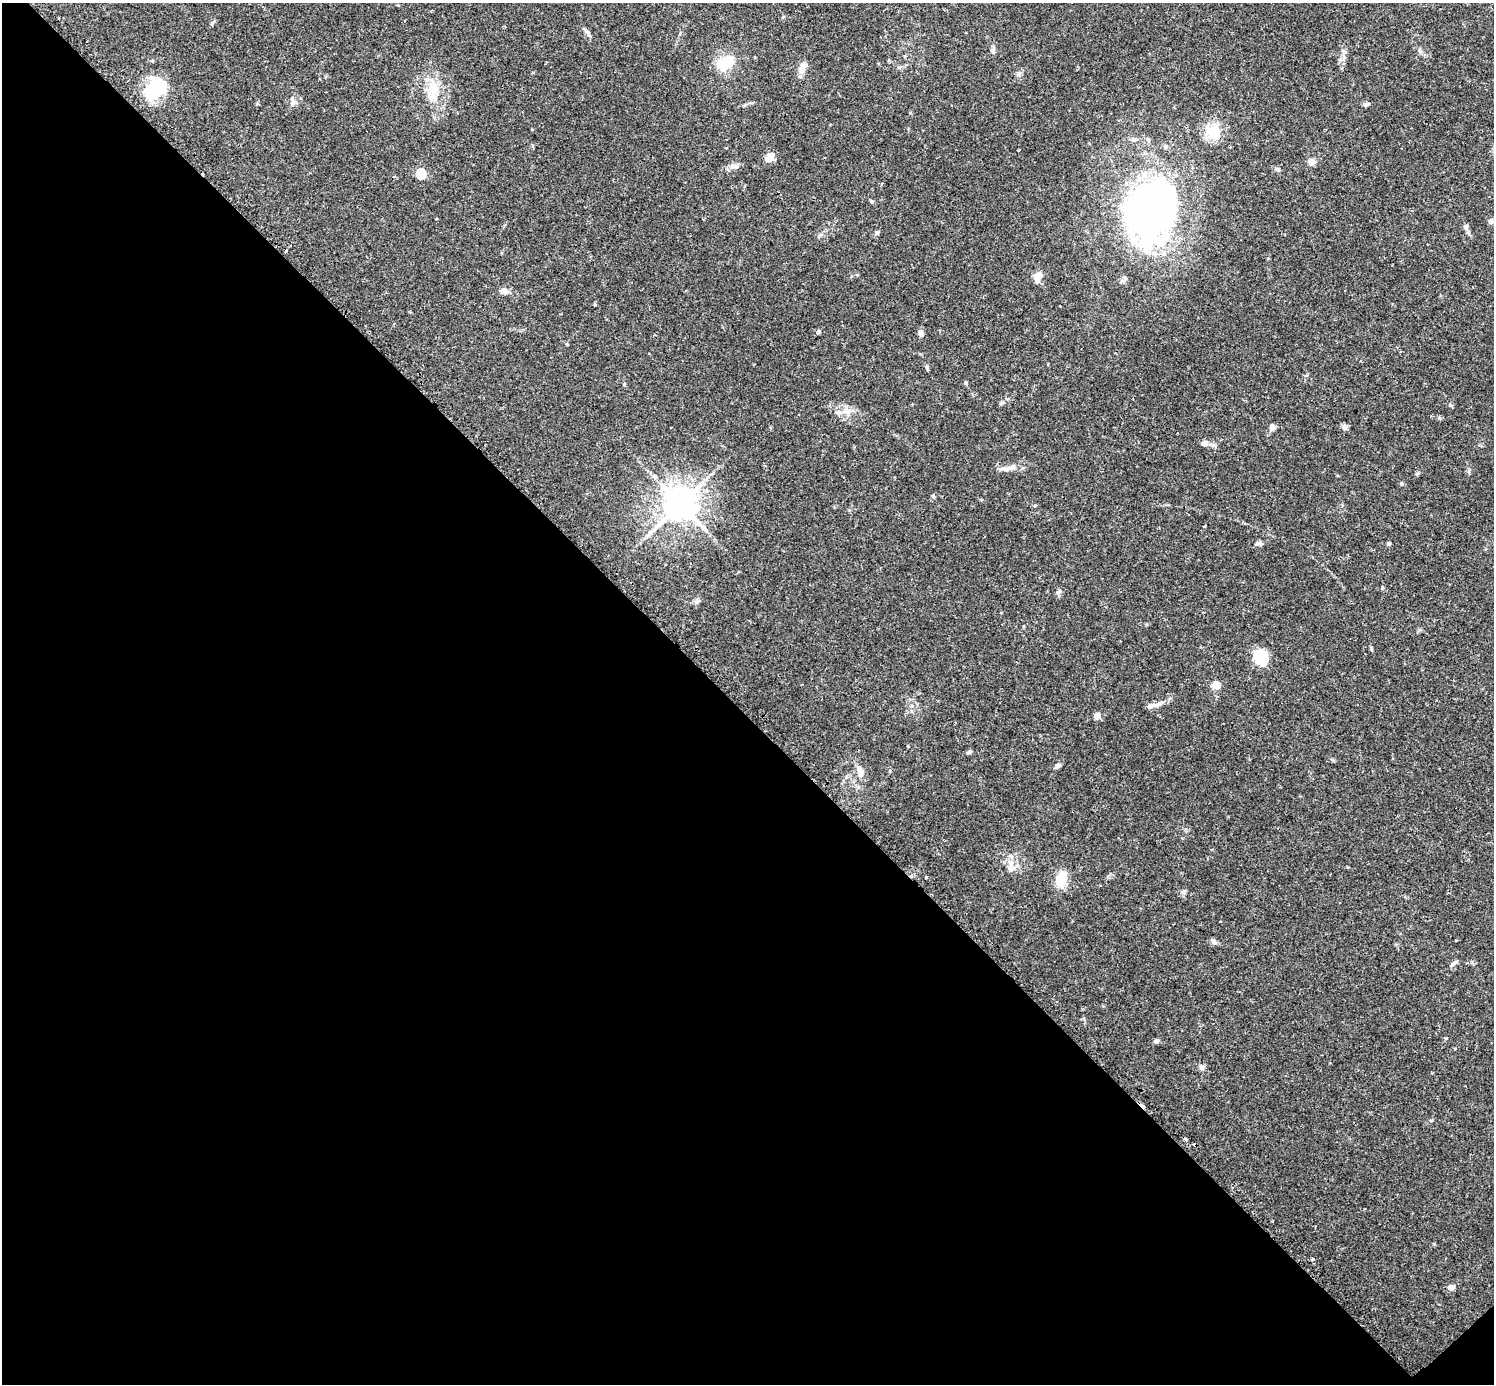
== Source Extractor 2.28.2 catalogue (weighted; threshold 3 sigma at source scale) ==
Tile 14 of 4 x 4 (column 2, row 4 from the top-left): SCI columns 1533-3024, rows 191-1572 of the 6041 x 6040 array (HDU 1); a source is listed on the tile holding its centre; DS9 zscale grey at full resolution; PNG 1496 x 1386 px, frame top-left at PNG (2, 3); no overlay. Shown black and unused: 49% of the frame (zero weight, under 2 of 3 exposures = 2% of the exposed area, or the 3 px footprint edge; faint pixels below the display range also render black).
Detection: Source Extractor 2.28.2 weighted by HDU 2 'WHT'; one run over the whole footprint, this tile lists its part. Background 0.106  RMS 0.006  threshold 0.0269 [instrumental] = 3 sigma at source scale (4.5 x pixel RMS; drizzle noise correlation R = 1.50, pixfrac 1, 0.05/0.05 arcsec/px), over >= 5 px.
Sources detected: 68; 2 inside a brighter object's white glare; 3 cosmic-ray / hot-pixel residue — not listed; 2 inside a brighter listed object's ellipse — not listed separately; the other 61 listed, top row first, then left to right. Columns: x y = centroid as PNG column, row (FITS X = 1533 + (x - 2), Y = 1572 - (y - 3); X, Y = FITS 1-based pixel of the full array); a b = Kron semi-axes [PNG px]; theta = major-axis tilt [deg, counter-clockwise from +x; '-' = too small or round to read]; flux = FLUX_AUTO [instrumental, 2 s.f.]
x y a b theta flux
212 23 7 4 38 0.87
587 32 14 5 -55 2
993 51 9 5 -75 1.5
1420 51 6 4 -19 1
722 64 17 14 -53 11
801 69 18 7 74 3.7
1018 74 7 6 - 1.6
432 89 29 13 85 14
154 90 28 19 79 27
293 102 10 8 87 2.5
1366 104 9 5 13 1.4
1213 132 30 14 -34 13
769 159 13 7 4 3.6
1312 162 9 8 - 2.6
733 166 12 7 13 2.8
1277 169 7 5 -25 1.1
421 174 5 5 - 35
871 201 5 4 - 0.95
1151 209 51 39 80 280
1491 221 7 6 - 1.5
1465 227 7 5 -46 1.4
876 233 8 5 50 1.1
1037 277 9 7 74 7.4
504 291 10 6 -15 4
818 332 6 5 - 1.3
921 333 8 6 -71 2.6
567 344 5 3 - 0.55
927 367 6 4 -70 0.98
966 383 5 4 - 0.75
847 411 12 7 15 4
1439 418 6 4 -88 0.75
1344 426 8 7 - 1.6
1272 427 10 7 -84 2.3
1204 443 7 6 - 2.8
1006 469 17 7 9 4
1417 473 6 4 1 0.78
933 496 5 4 - 0.7
680 504 11 10 - 1000
1205 526 3 2 - 0.7
1389 543 4 4 - 1.5
1259 544 9 6 -12 1.4
1059 591 10 5 34 1.4
697 602 10 4 39 1.4
1371 649 6 4 -72 0.68
1261 657 10 8 -58 36
1216 685 10 9 - 4.3
1157 705 14 6 21 2.9
1097 716 7 6 - 3.3
969 752 6 5 - 1
1057 766 7 5 42 1.7
860 772 14 8 -79 5
1011 863 12 8 -87 5
926 877 3 3 - 1.7
1061 879 16 11 70 12
1214 942 10 6 -40 1.7
1453 963 10 4 40 1.6
1156 1041 5 5 - 1.8
1201 1067 6 6 - 2.1
1185 1139 5 3 - 0.76
1313 1259 4 4 - 0.8
1451 1287 7 6 - 3.3
Unlisted compact peaks at least as high as the median listed source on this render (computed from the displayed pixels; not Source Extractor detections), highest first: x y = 1183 892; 1401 483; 1446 1038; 1434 1244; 1382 587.